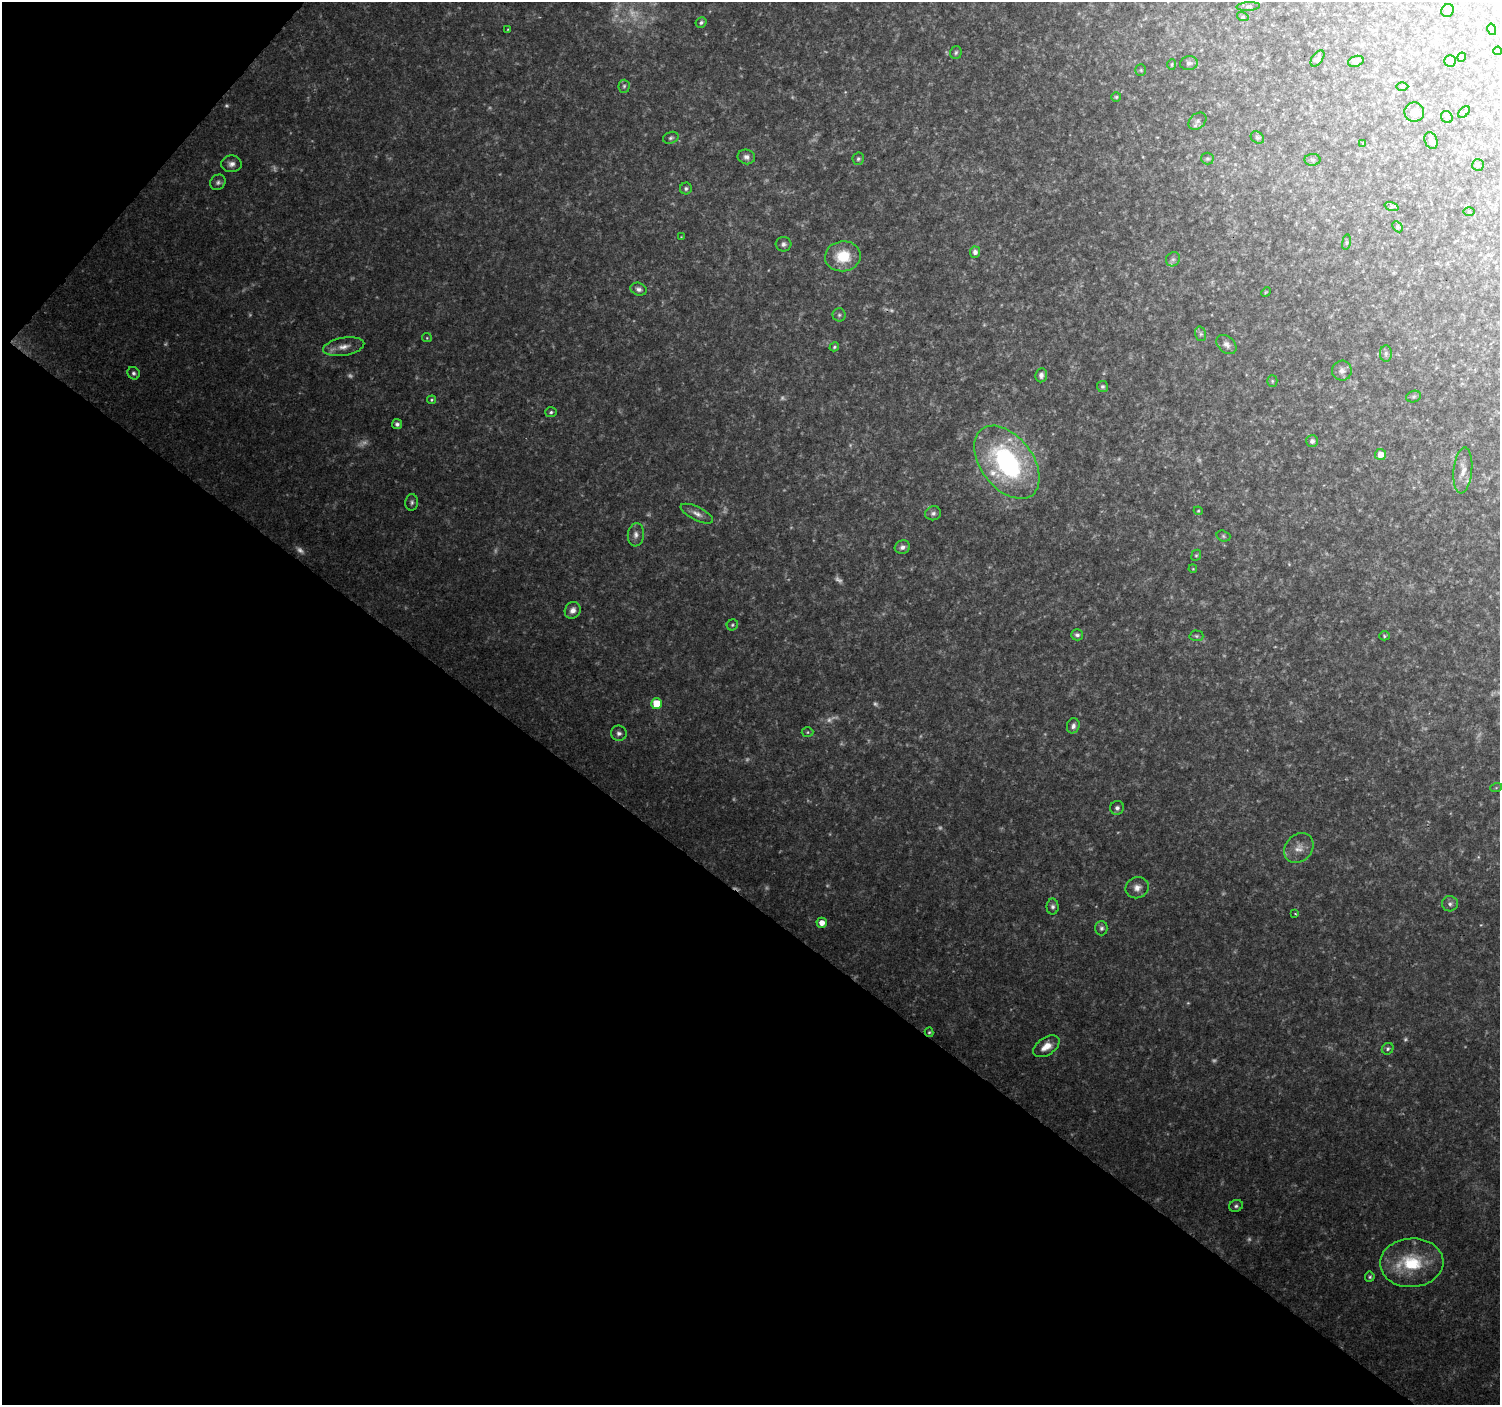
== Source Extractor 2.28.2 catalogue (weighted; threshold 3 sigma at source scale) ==
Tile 9 of 4 x 4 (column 1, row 3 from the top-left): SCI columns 6-1503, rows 1642-3044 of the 5997 x 6023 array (HDU 1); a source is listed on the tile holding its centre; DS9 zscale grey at full resolution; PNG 1502 x 1407 px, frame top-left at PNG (2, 2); each listed source drawn as its Kron ellipse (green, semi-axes under 4 px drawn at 4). Shown black and unused: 38% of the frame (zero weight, under 2 of 3 exposures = <1% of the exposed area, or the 3 px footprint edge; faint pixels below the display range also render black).
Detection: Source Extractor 2.28.2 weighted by HDU 2 'WHT'; one run over the whole footprint, this tile lists its part. Background 0.124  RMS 0.0084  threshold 0.0379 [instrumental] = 3 sigma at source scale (4.5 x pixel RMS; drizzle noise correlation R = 1.50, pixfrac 1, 0.0396/0.0396 arcsec/px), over >= 5 px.
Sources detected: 142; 41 too faint to see at this stretch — neither listed nor drawn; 3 inside a brighter listed object's ellipse — not listed separately; the other 98 listed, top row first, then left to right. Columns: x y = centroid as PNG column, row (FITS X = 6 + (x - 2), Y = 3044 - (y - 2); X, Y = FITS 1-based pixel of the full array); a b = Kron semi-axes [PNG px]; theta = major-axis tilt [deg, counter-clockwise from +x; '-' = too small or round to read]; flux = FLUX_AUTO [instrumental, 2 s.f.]
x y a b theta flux
1248 6 12 4 4 1.9
1448 10 7 6 - 2.2
1243 17 6 4 -17 1.1
701 22 5 5 - 2.1
508 29 3 2 - 0.59
1492 29 6 2 -77 0.59
1498 51 4 3 - 0.93
956 53 6 5 - 1.8
1462 57 4 4 - 1.6
1317 58 9 5 54 3.5
1356 61 8 5 19 3.1
1450 61 6 6 - 3.5
1189 63 9 7 7 2.9
1172 64 5 4 - 1.2
1141 70 5 5 - 1.2
624 86 6 5 - 1.9
1402 87 6 4 -1 0.99
1116 97 5 5 - 1.2
1414 112 10 9 - 7
1464 112 7 4 45 1.2
1447 117 6 5 - 1.8
1197 121 10 7 42 3
671 138 8 5 20 2
1257 138 7 5 -35 1.7
1431 141 8 6 -67 3
1362 143 3 3 - 0.88
746 157 9 7 -15 3.9
858 159 6 5 - 1.8
1207 159 6 6 - 1.7
1313 160 8 6 -1 1.9
231 164 10 8 0 4.7
1478 165 6 6 - 1.5
218 182 8 7 - 2.8
686 188 6 6 - 1.8
1392 207 7 4 -18 1.9
1469 212 5 3 - 0.76
1397 227 6 4 -43 1.4
681 237 2 2 - 0.51
1346 242 8 4 82 1.2
783 244 8 7 - 2.8
975 252 6 5 - 4.2
843 256 18 15 8 28
1173 259 7 6 - 2.1
639 289 8 6 -19 3.2
1266 292 5 4 - 0.79
839 315 6 6 - 1.8
1201 334 7 5 -74 2
427 338 5 4 - 0.96
1226 344 11 8 -40 4.1
344 347 21 9 10 8.6
834 347 5 4 - 1.3
1386 353 8 6 89 2.4
1342 371 10 10 - 4.7
134 373 6 5 - 2.3
1041 375 7 6 - 3.5
1272 381 5 5 - 1.2
1102 386 5 5 - 1.8
1414 396 7 5 18 1.7
432 400 4 4 - 1.2
551 412 6 5 - 1.6
397 424 5 5 - 2.4
1312 441 6 6 - 3.4
1381 454 5 5 - 9.9
1007 462 41 26 -52 160
1463 470 23 9 84 8.6
412 502 8 6 85 2.3
1198 511 4 4 - 0.89
933 513 8 7 - 2.7
697 514 18 6 -26 5.6
636 535 12 8 84 4.8
1223 536 7 5 -18 1.5
902 547 8 6 16 3.6
1196 555 6 4 66 1.3
1193 569 4 3 - 0.78
573 610 8 7 - 5.6
732 625 6 5 - 1.4
1077 635 6 5 - 2.5
1196 636 7 5 -2 1.7
1384 636 5 4 - 1.2
657 704 5 5 - 25
1073 726 8 6 72 3.1
808 732 6 5 - 1.3
619 733 8 7 - 3.4
1496 788 6 4 19 1
1117 808 7 6 - 3.1
1299 848 16 13 46 9.5
1137 888 12 10 24 6.5
1450 904 8 7 - 3.1
1053 907 8 6 -89 2.6
1295 914 4 2 - 0.65
822 923 5 5 - 8.4
1101 928 7 6 - 2.4
929 1032 5 4 - 1.2
1046 1046 15 8 34 10
1388 1049 6 5 - 1.8
1236 1206 7 6 - 2
1412 1263 32 24 3 46
1370 1277 5 5 - 1.4